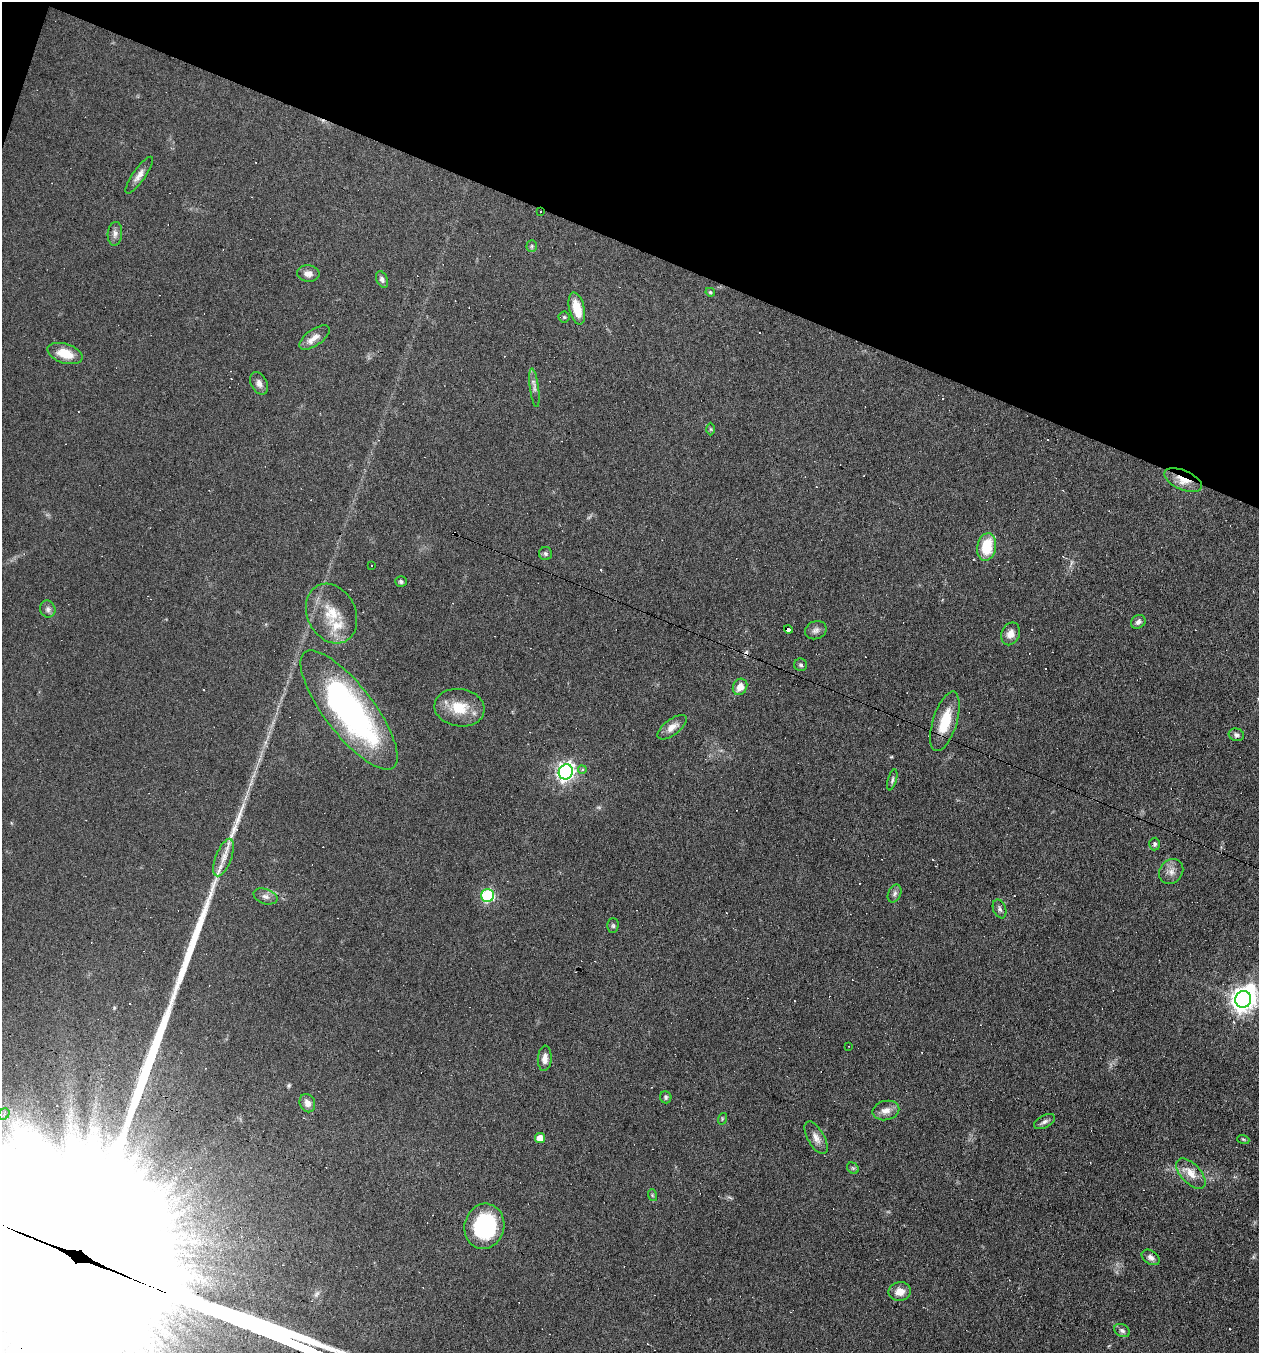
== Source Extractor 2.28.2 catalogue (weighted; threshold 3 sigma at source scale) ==
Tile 2 of 4 x 4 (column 2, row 1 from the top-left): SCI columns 1389-2645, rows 4055-5405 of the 5421 x 5405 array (HDU 1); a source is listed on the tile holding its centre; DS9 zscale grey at full resolution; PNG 1261 x 1355 px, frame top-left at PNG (2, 2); each listed source drawn as its Kron ellipse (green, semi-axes under 4 px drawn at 4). Shown black and unused: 18% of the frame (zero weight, under 5 of 9 exposures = <1% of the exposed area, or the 3 px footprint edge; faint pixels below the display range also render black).
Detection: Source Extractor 2.28.2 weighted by HDU 2 'WHT'; one run over the whole footprint, this tile lists its part. Background 0.0906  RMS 0.0047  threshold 0.0194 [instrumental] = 3 sigma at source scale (4.09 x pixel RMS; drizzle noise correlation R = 1.36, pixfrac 0.8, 0.05/0.05 arcsec/px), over >= 5 px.
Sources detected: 108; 2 inside a brighter object's white glare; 41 cosmic-ray / hot-pixel residue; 2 long thin detections or spike segments (spike, bleed or trail) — neither listed nor drawn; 1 inside a brighter listed object's ellipse — not listed separately; the other 62 listed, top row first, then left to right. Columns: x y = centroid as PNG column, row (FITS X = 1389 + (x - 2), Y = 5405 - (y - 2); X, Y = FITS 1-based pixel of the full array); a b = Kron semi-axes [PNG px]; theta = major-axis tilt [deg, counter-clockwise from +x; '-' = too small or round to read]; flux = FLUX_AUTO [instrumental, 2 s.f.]
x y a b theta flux
139 175 22 6 55 3
540 212 2 2 - 0.38
115 234 12 7 85 2
532 246 6 5 - 0.66
308 274 11 8 -2 2.8
382 279 8 5 -66 1.4
710 292 5 4 - 0.6
577 309 16 7 -76 9.3
564 317 5 5 - 0.66
314 337 17 8 35 3.6
65 354 18 9 -19 8.1
259 383 12 8 -63 2.2
534 388 19 4 -82 2
711 429 6 4 -89 0.49
1183 480 20 9 -23 6.9
987 547 14 9 80 14
545 554 6 6 - 1
371 566 3 2 - 0.48
401 582 6 5 - 0.89
48 609 8 7 - 1.6
332 614 31 24 -63 15
1138 622 8 6 37 1.6
788 629 4 4 - 6.8
816 630 11 9 21 1.9
1010 634 12 9 66 3.4
801 665 6 6 - 1.1
740 687 8 7 - 4.4
459 708 25 18 -8 13
349 710 73 24 -52 130
945 721 31 12 73 13
672 727 17 8 37 3.8
1236 735 8 6 -16 1.4
582 770 4 4 - 1.2
566 772 8 7 - 170
892 780 11 4 74 0.98
1155 844 6 5 - 0.99
224 858 20 8 69 4.9
1171 871 13 11 50 3.2
895 894 9 6 65 1.5
265 896 12 7 -19 2.1
488 896 6 6 - 48
1000 909 10 6 -69 1.3
613 926 7 5 89 0.92
1243 999 8 8 - 390
849 1046 3 2 - 0.26
545 1058 12 7 86 2.8
666 1097 6 5 - 0.78
307 1103 9 7 -67 2.6
886 1110 13 9 13 3.4
4 1114 6 5 - 1
722 1119 6 3 73 0.47
1045 1122 11 6 28 1.6
540 1138 5 5 - 6
816 1138 18 8 -61 3.2
1243 1139 6 4 -19 0.57
853 1168 6 5 - 0.69
1191 1173 18 9 -47 5.2
652 1195 6 3 -72 0.52
484 1226 23 20 76 41
1151 1257 10 6 -34 1.9
900 1291 11 9 12 4.5
1122 1331 8 6 -26 1.2
Overlapping masked pixels (flux is a lower limit): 3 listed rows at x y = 540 212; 1183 480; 788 629